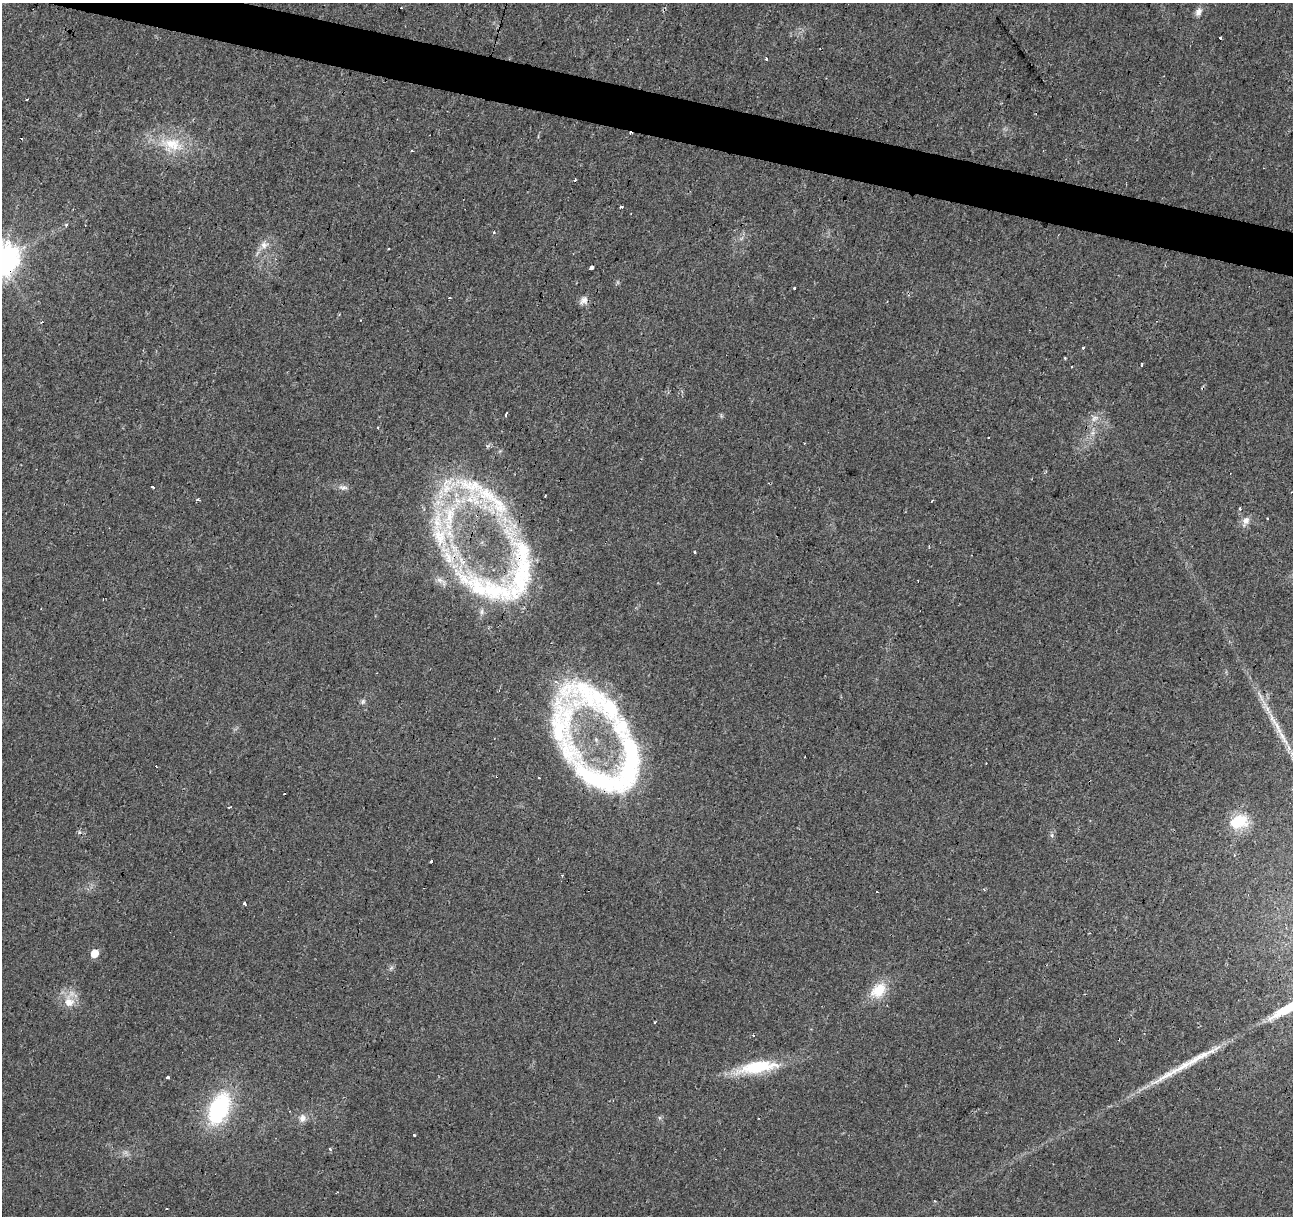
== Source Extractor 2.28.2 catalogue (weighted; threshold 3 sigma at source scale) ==
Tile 11 of 4 x 4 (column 3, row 3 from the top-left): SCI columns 2585-3875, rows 1432-2645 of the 5172 x 5351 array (HDU 1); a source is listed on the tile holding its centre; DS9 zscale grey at full resolution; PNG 1295 x 1218 px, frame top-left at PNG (2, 3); no overlay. Shown black and unused: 3% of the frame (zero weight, under 2 of 3 exposures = <1% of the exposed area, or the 3 px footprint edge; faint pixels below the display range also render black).
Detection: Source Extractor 2.28.2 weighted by HDU 2 'WHT'; one run over the whole footprint, this tile lists its part. Background 0.0242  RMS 0.004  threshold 0.0181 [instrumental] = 3 sigma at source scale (4.5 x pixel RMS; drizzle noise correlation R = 1.50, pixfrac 1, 0.0396/0.0396 arcsec/px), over >= 5 px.
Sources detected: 89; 17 cosmic-ray / hot-pixel residue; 1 long thin detection or spike segment (spike, bleed or trail) — not listed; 15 inside a brighter listed object's ellipse — not listed separately; the other 56 listed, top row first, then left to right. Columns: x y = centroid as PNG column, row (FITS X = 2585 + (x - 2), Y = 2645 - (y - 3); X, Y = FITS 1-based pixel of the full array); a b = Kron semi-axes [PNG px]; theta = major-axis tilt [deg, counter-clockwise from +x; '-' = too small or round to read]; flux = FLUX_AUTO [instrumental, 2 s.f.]
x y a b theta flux
1198 12 11 8 67 2
1220 38 3 3 - 1.6
766 59 3 3 - 1.7
172 144 36 17 -15 16
620 207 4 3 - 1.7
66 225 3 3 - 1.6
264 245 12 10 17 3
592 268 5 3 - 2.1
794 288 3 3 - 1.8
450 297 3 2 - 0.35
584 300 10 8 77 2.2
339 315 4 2 - 0.31
1083 348 4 3 - 2.2
1142 364 4 3 - 0.6
506 415 4 3 - 5.1
1095 418 13 7 30 2.6
378 427 3 3 - 0.44
1092 433 7 6 - 1.4
988 437 3 3 - 0.76
153 487 4 2 - 0.6
343 487 14 6 -3 1.7
472 487 62 22 -21 33
545 496 3 2 - 0.79
198 500 3 3 - 1.6
1240 508 5 3 - 0.49
449 517 37 20 -90 29
1246 521 10 10 - 2.6
523 552 50 21 -73 30
695 552 3 3 - 1.4
496 591 84 34 -15 60
363 701 7 5 69 0.89
1276 724 52 7 -60 10
564 732 130 40 -82 69
628 764 88 32 82 61
497 776 3 3 - 1.7
230 807 4 2 - 0.82
1238 821 22 16 29 12
79 832 5 4 - 0.64
1052 835 6 5 - 0.79
431 861 4 3 - 3.1
562 875 3 3 - 0.35
984 889 4 3 - 0.46
877 892 2 2 - 0.27
244 903 3 3 - 1.2
94 953 6 6 - 6
878 990 23 16 43 9.7
69 1001 24 12 74 6.9
654 1022 3 3 - 2
753 1035 3 3 - 0.36
1118 1039 4 3 - 2.3
757 1067 50 14 10 22
168 1078 3 3 - 4.2
219 1109 28 16 66 48
302 1118 11 9 63 2.5
414 1135 3 3 - 1.8
330 1149 5 4 - 0.65
Overlapping masked pixels (flux is a lower limit): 4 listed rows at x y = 523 552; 496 591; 497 776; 1118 1039